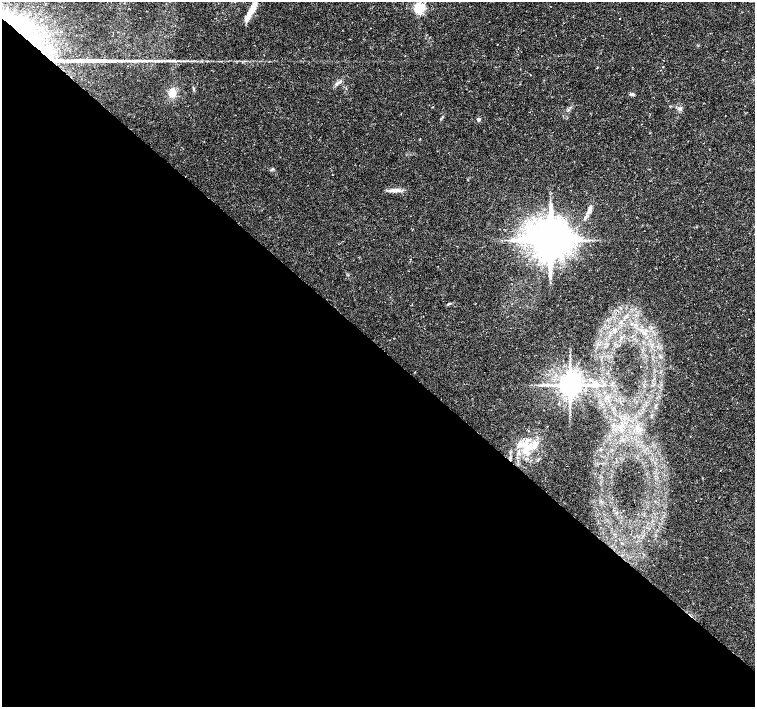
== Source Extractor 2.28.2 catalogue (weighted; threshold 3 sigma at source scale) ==
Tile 14 of 4 x 4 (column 2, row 4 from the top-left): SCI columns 1516-3021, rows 235-1643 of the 6035 x 6035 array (HDU 1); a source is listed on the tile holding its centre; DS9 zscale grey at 2 x 2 block average (1 PNG px = mean of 2 x 2 image px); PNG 757 x 709 px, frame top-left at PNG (2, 2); no overlay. Shown black and unused: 51% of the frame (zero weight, under 2 of 3 exposures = <1% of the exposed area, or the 3 px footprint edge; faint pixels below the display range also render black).
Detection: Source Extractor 2.28.2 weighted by HDU 2 'WHT'; one run over the whole footprint, this tile lists its part. Background 0.0488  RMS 0.0036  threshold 0.0161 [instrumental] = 3 sigma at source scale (4.5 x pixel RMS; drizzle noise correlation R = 1.50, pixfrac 1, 0.0396/0.0396 arcsec/px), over >= 5 px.
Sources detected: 39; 4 inside a brighter object's white glare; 1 cosmic-ray / hot-pixel residue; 1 long thin detection or spike segment (spike, bleed or trail) — not listed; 7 inside a brighter listed object's ellipse — not listed separately; the other 26 listed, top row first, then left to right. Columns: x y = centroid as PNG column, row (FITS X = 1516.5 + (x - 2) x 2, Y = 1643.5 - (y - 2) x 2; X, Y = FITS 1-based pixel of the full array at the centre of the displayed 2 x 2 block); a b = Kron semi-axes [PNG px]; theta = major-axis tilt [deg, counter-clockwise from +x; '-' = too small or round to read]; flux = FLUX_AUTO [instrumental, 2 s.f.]
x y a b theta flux
419 8 4 3 - 130
252 10 17 7 52 8.8
41 19 2 2 - 0.52
619 19 2 2 - 3
33 41 57 14 -52 85
663 66 2 2 - 1.4
597 67 2 2 - 0.57
661 70 2 2 - 0.87
338 82 3 3 - 1.2
193 89 4 2 - 0.8
172 93 9 8 - 8.4
632 94 4 4 - 1.4
432 107 2 2 - 0.6
680 109 5 4 - 2
478 119 2 2 - 5.3
271 170 4 3 - 1
395 190 12 4 -9 4.6
590 211 10 6 75 4.5
550 240 10 9 - 3400
448 304 4 3 - 0.99
541 385 5 2 - 1.4
570 385 5 5 - 1300
594 385 6 2 9 1.7
527 447 13 10 -69 14
519 453 5 3 - 1.5
720 470 2 2 - 0.75
Overlapping masked pixels (flux is a lower limit): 1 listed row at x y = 33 41
Diffuse or blended objects may show on this block-average render without a row.